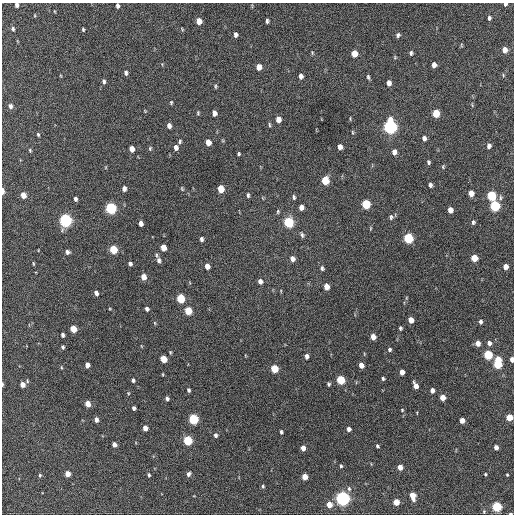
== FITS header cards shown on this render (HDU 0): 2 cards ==
NAXIS1  =                  512 / Axis length
NAXIS2  =                  512 / Axis length

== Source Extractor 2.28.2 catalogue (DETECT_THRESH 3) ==
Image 512 x 512 px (HDU 0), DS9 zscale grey, 1 PNG px = 1 image px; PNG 516 x 516 px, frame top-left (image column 1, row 512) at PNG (2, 3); no overlay
Background 507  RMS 14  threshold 43.1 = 3 sigma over >= 5 px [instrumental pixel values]
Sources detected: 166; all 166 listed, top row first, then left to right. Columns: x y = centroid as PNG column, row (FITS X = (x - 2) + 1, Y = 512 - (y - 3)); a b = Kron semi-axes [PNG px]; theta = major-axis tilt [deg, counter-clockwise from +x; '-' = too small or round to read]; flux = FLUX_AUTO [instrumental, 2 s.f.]
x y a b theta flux
505 4 4 4 - 2600
17 5 4 4 - 3400
117 6 5 3 - 2500
35 15 5 3 - 780
489 18 5 4 - 2500
199 21 5 4 - 11000
267 21 4 3 - 2100
13 29 6 4 -66 1900
83 29 5 3 - 1200
182 29 6 3 -47 910
235 35 5 4 - 3100
398 35 5 4 - 2300
461 45 6 4 -89 960
505 50 5 5 - 8300
312 52 5 4 - 1000
411 53 5 4 - 1800
354 54 5 5 - 14000
434 65 5 4 - 5800
259 67 5 4 - 9200
126 73 5 4 - 2500
503 75 5 3 - 970
301 76 5 4 - 4500
368 77 6 3 -75 1600
104 81 6 4 -79 2200
389 83 5 4 - 5200
215 86 6 3 -86 1200
171 102 5 4 - 1100
10 106 7 5 -79 3300
145 111 4 3 - 830
198 113 5 4 - 1100
214 113 5 4 - 5400
436 113 6 5 - 24000
350 118 5 3 - 860
278 119 5 4 - 8300
269 125 7 3 -88 1200
169 126 5 4 - 4400
390 127 7 5 -89 290000
352 132 5 3 - 1000
38 134 4 3 - 1300
424 138 5 4 - 3400
180 141 6 4 88 1600
208 142 5 4 - 9100
489 146 6 4 85 3300
176 147 5 4 - 4400
340 147 5 4 - 6000
150 148 6 4 70 1300
132 149 5 4 - 7800
30 150 5 3 - 1100
394 152 6 5 - 5200
239 154 4 3 - 1300
428 162 5 4 - 1700
442 167 3 3 - 2900
325 181 6 5 - 32000
430 185 5 4 - 3000
124 188 5 4 - 4300
182 189 7 4 -64 1200
221 189 6 4 -82 19000
3 191 6 3 -88 5200
471 193 5 4 - 8100
23 195 5 4 - 10000
248 195 5 3 - 1800
491 196 6 5 - 60000
294 197 6 4 -83 1600
500 198 7 5 77 2200
75 199 5 3 - 2400
366 204 6 5 - 49000
495 206 6 5 - 80000
301 207 5 4 - 5500
111 208 6 5 - 130000
450 210 5 4 - 7200
278 211 6 4 88 1200
391 217 6 5 - 2000
65 220 6 5 - 220000
288 222 6 5 - 89000
473 222 5 4 - 2000
141 223 5 4 - 4500
371 228 5 3 - 860
302 235 7 4 -71 2000
408 238 6 5 - 72000
201 239 5 4 - 2500
163 248 5 4 - 11000
113 249 6 5 - 36000
67 252 4 4 - 2800
156 255 7 4 -88 1500
474 258 5 5 - 19000
292 259 5 4 - 5400
159 260 7 5 -79 2900
33 264 5 3 - 940
130 264 4 4 - 2400
207 266 5 4 - 6300
505 267 5 4 - 6700
322 268 6 5 - 1900
143 277 5 4 - 9200
260 281 5 4 - 4000
326 287 5 4 - 9600
96 293 5 4 - 4000
181 299 6 5 - 39000
147 309 4 3 - 2800
188 311 5 5 - 27000
411 320 5 4 - 8800
480 322 4 4 - 2300
155 323 5 3 - 900
400 328 4 3 - 1500
73 329 5 4 - 18000
63 335 4 3 - 2400
373 337 5 4 - 8700
478 343 5 4 - 6700
489 343 5 5 - 3900
63 347 4 3 - 1600
390 349 5 5 - 1700
170 352 4 3 - 910
488 355 5 5 - 53000
307 356 6 4 -86 3600
163 359 5 4 - 19000
512 360 5 3 - 5200
498 363 9 5 86 58000
87 365 5 4 - 5600
361 365 5 4 - 7000
61 367 5 3 - 860
274 369 5 5 - 27000
402 372 5 4 - 6900
163 374 3 2 - 750
383 378 5 4 - 1600
133 380 5 4 - 2100
341 380 5 5 - 41000
2 384 5 2 - 1500
22 384 5 4 - 7400
329 384 5 4 - 1600
415 386 7 4 -68 6500
188 390 4 3 - 1800
432 390 4 4 - 4500
167 398 4 3 - 2200
442 398 5 4 - 11000
88 404 5 4 - 11000
134 408 4 3 - 2400
402 410 4 4 - 840
509 417 5 4 - 19000
193 419 5 5 - 80000
96 420 4 4 - 4300
462 420 5 4 - 7600
145 428 5 4 - 5800
349 429 4 4 - 3700
281 432 5 3 - 1500
216 435 5 4 - 2400
187 440 5 5 - 59000
114 444 4 4 - 4900
377 446 4 3 - 1500
496 447 4 4 - 4900
303 448 5 4 - 7000
341 466 4 3 - 1300
400 467 4 4 - 8200
67 474 4 4 - 10000
188 474 5 4 - 2800
485 474 3 3 - 1100
40 475 5 4 - 1300
149 475 4 3 - 1500
507 475 3 3 - 880
305 477 5 4 - 12000
263 486 5 4 - 1300
349 489 7 5 -73 1900
412 496 7 4 -75 12000
343 498 6 5 - 330000
396 502 5 4 - 17000
329 505 5 5 - 9700
497 507 5 5 - 75000
510 513 4 2 - 1700
At the frame edge (FLAGS 8, measured only in part): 8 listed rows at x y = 505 4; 17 5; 117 6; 3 191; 512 360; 2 384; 509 417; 510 513